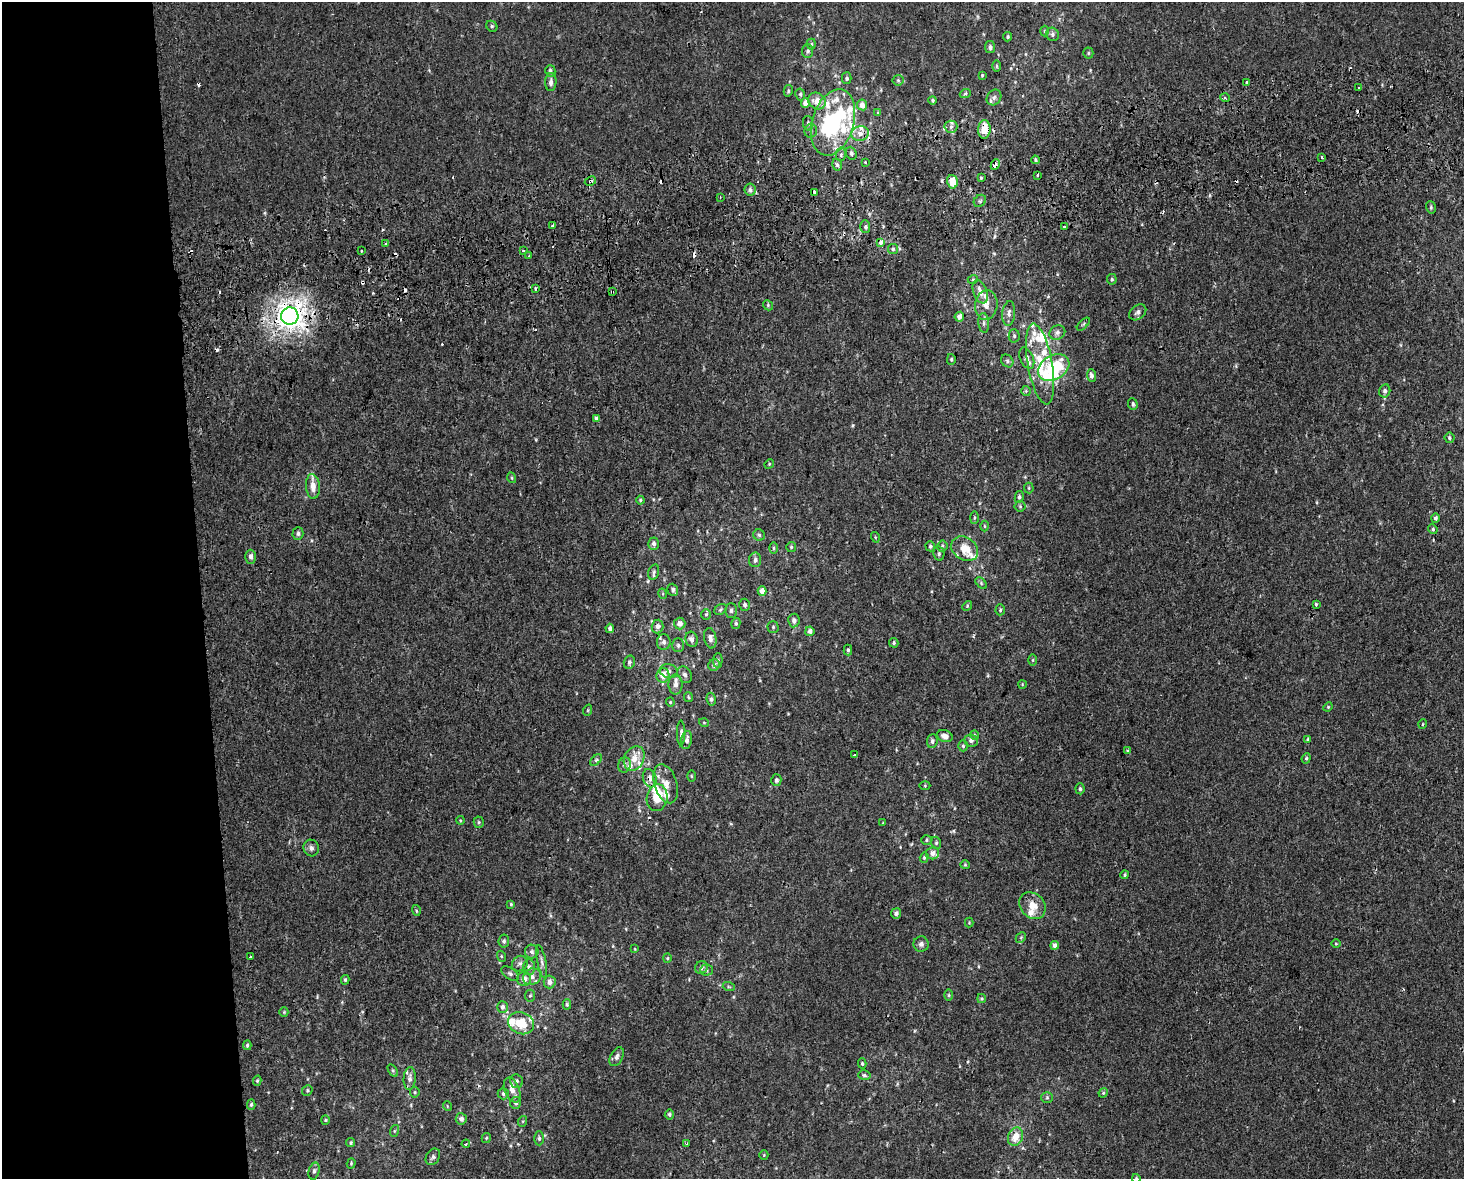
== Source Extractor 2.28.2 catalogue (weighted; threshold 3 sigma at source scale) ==
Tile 7 of 3 x 4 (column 1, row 3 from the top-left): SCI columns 22-1483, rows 1219-2395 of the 4470 x 4790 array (HDU 1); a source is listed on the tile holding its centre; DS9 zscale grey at full resolution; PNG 1466 x 1181 px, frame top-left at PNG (2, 2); each listed source drawn as its Kron ellipse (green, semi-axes under 4 px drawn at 4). Shown black and unused: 14% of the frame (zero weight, under 2 of 3 exposures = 2% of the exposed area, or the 3 px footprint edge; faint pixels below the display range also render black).
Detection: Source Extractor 2.28.2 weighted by HDU 2 'WHT'; one run over the whole footprint, this tile lists its part. Background 3.92e-04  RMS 0.0028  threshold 0.0127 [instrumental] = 3 sigma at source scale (4.5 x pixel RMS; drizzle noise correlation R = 1.50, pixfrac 1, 0.0396/0.0396 arcsec/px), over >= 5 px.
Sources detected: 297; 2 inside a brighter object's white glare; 23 cosmic-ray / hot-pixel residue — neither listed nor drawn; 28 inside a brighter listed object's ellipse — not listed separately; the other 244 listed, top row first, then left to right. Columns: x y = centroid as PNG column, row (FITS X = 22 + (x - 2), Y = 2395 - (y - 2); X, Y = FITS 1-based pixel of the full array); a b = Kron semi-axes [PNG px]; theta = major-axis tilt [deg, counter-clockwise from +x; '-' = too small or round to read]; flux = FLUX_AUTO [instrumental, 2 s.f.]
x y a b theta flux
492 26 6 5 - 0.43
1045 31 5 3 - 0.27
1052 34 7 6 - 0.78
1008 37 5 4 - 0.43
811 44 5 4 - 0.46
990 47 6 5 - 0.84
808 51 6 5 - 0.66
1088 53 5 5 - 0.4
997 66 6 4 -90 0.36
550 71 6 5 - 0.77
982 75 4 3 - 0.27
847 78 5 5 - 0.64
898 80 5 5 - 0.44
551 82 9 5 86 1.1
1247 82 4 3 - 1.3
1359 88 3 2 - 0.6
788 91 6 4 77 0.44
800 94 6 5 - 0.49
965 94 6 3 20 0.4
994 97 8 6 54 0.84
1225 98 5 3 - 0.36
933 100 4 3 - 0.37
817 101 9 8 - 2.9
805 103 5 4 - 2
862 105 5 5 - 2.4
878 113 4 4 - 0.32
833 122 34 21 73 31
808 123 7 5 -81 0.67
951 127 6 6 - 0.94
984 129 9 6 87 4.2
811 131 7 6 - 0.76
860 133 9 7 14 1.8
851 153 6 5 - 0.71
841 154 7 5 79 0.65
1322 157 3 2 - 0.5
1035 160 4 3 - 0.46
865 162 3 2 - 0.31
837 165 6 4 -73 0.73
995 165 5 4 - 2.9
1037 175 3 3 - 0.69
981 178 4 4 - 0.31
590 181 6 3 27 0.41
952 182 7 5 -75 4.3
750 189 6 6 - 0.94
814 192 4 3 - 2
720 197 2 2 - 0.23
980 201 7 5 45 0.57
1431 207 6 4 -72 0.43
553 226 4 3 - 4.7
1064 226 3 2 - 0.37
865 227 6 5 - 0.55
881 242 4 4 - 3.3
386 243 4 3 - 0.7
893 249 5 5 - 0.45
361 250 3 3 - 0.95
524 250 3 3 - 0.62
529 256 4 3 - 0.44
973 279 5 3 - 0.24
1112 279 5 5 - 0.47
535 288 3 3 - 1.7
612 292 3 3 - 0.77
980 292 12 6 -69 2.2
768 305 5 4 - 0.39
986 305 15 11 83 2.6
1138 312 9 6 39 0.96
1009 313 12 6 84 1.4
290 316 9 8 - 240
959 317 5 4 - 1.7
984 323 10 5 -84 0.82
1083 324 8 3 45 0.39
1057 332 8 7 - 1
1014 336 7 5 -88 0.56
1027 358 11 6 -66 1.4
951 359 5 4 - 0.43
1007 361 7 5 -49 0.59
1040 364 41 12 -80 11
1054 368 17 12 30 19
1091 376 6 4 -85 1
1026 391 5 5 - 0.39
1385 391 6 5 - 0.8
1133 404 6 4 -86 0.55
596 418 3 3 - 0.79
1449 438 5 5 - 0.49
769 464 5 4 - 0.29
512 478 5 3 - 0.3
313 486 12 7 -85 2.5
1029 488 5 5 - 0.4
1019 497 6 4 81 0.51
640 500 4 4 - 0.37
1020 506 5 5 - 0.41
974 518 6 3 89 0.37
1435 518 4 4 - 0.8
985 526 5 3 - 0.28
1433 529 5 4 - 0.4
298 533 6 5 - 0.66
759 535 6 5 - 0.51
875 537 5 3 - 0.25
654 544 6 5 - 0.96
930 546 5 4 - 0.47
942 546 5 5 - 0.49
791 547 5 5 - 0.38
773 548 6 4 -90 0.41
965 549 14 11 -34 4.1
939 554 7 5 -79 0.63
251 557 7 5 90 1.1
755 560 7 6 - 0.97
654 572 8 5 74 0.66
981 583 7 4 -47 0.46
673 590 6 5 - 0.84
762 591 4 4 - 2.4
663 594 5 3 - 0.3
1316 604 4 3 - 0.72
745 605 6 5 - 0.62
967 606 5 4 - 0.34
720 609 7 5 36 0.53
731 610 7 5 89 0.71
1000 610 5 4 - 0.42
706 614 5 5 - 0.45
794 620 7 6 - 1.2
736 623 5 4 - 0.55
680 624 6 5 - 1.7
658 626 7 6 - 1.2
773 627 5 5 - 0.43
610 628 4 4 - 0.83
810 631 4 4 - 1
710 638 10 6 -80 1.4
692 639 8 6 -72 1.2
664 642 8 7 - 1.1
894 643 5 4 - 0.51
678 645 7 5 -89 0.66
848 650 5 4 - 0.52
718 660 7 4 87 0.56
1033 660 6 4 90 0.29
629 662 7 5 74 0.73
714 665 6 5 - 0.93
669 671 9 7 -15 0.97
663 675 7 6 - 3.2
685 675 9 6 -59 0.96
676 684 10 7 89 1.4
1022 684 4 3 - 0.22
688 697 5 4 - 0.35
711 699 6 4 -81 0.57
670 702 4 4 - 0.3
1328 707 5 4 - 0.28
588 710 6 3 72 0.27
704 723 5 3 - 0.22
1423 724 5 3 - 0.25
681 733 12 4 90 0.77
975 735 5 3 - 0.22
945 736 8 6 -20 1.7
1308 739 4 4 - 0.31
687 740 9 5 81 1.2
971 740 7 6 - 0.72
932 741 7 5 83 0.74
963 746 5 4 - 0.42
1127 751 3 3 - 0.38
855 755 3 3 - 0.41
634 758 13 9 62 3.3
1306 758 5 4 - 0.4
596 760 7 4 45 0.47
624 765 8 6 73 0.95
691 776 6 3 -89 0.27
650 778 9 6 -72 1.2
776 780 6 5 - 0.68
666 784 20 11 -72 3.5
925 786 5 3 - 0.24
1080 789 5 4 - 0.61
657 798 13 10 81 7.1
460 820 4 3 - 0.24
479 822 5 5 - 0.43
883 823 4 3 - 0.2
926 840 5 4 - 0.4
936 843 6 5 - 0.45
311 848 8 7 - 1
932 853 6 6 - 1.4
924 857 5 4 - 0.38
965 865 4 4 - 0.29
1125 875 4 4 - 0.36
511 904 4 4 - 0.3
1032 906 14 11 -48 3.4
416 910 5 3 - 0.37
896 913 5 5 - 0.91
969 923 5 4 - 0.27
1021 937 6 4 46 0.44
504 941 6 5 - 0.64
921 944 7 7 - 0.97
1336 944 5 3 - 0.27
1055 945 4 4 - 1.5
635 949 3 3 - 0.19
532 952 7 6 - 0.82
501 956 5 3 - 0.31
250 957 3 2 - 0.45
667 958 4 4 - 0.29
542 961 17 4 -79 1.1
520 964 8 7 - 0.9
529 967 8 6 88 0.93
701 967 7 6 - 0.75
707 970 6 5 - 0.51
510 974 10 5 -37 0.8
532 977 9 8 - 1.5
524 979 7 7 - 2.2
345 980 5 4 - 0.4
550 982 6 6 - 1.6
729 987 6 4 -18 0.36
949 995 6 4 -89 0.34
530 996 6 5 - 0.42
981 999 4 3 - 0.34
567 1004 5 4 - 0.4
502 1007 6 5 - 0.89
284 1012 4 4 - 0.3
521 1023 13 10 -22 6.5
247 1045 5 4 - 0.42
617 1057 10 6 63 0.99
862 1063 5 4 - 0.39
393 1071 7 4 -58 0.46
864 1075 6 5 - 0.56
410 1079 11 6 86 1.3
257 1081 5 4 - 0.39
516 1081 7 6 - 0.69
307 1090 6 5 - 0.4
512 1090 13 7 -68 1.7
415 1092 5 5 - 0.38
1103 1093 5 4 - 0.32
503 1094 6 5 - 0.6
1047 1097 6 5 - 0.54
516 1103 6 5 - 0.75
251 1105 5 4 - 0.48
447 1106 5 3 - 0.22
669 1114 5 4 - 0.45
461 1119 5 5 - 1.2
325 1120 4 4 - 0.33
523 1121 5 3 - 0.27
394 1131 6 4 71 0.39
1016 1137 9 7 68 3.6
486 1138 5 4 - 0.33
539 1138 7 5 -89 0.6
351 1143 4 4 - 0.45
687 1143 4 3 - 0.23
466 1144 4 3 - 0.29
764 1155 4 4 - 0.28
433 1157 9 6 57 0.78
351 1163 5 4 - 0.35
314 1171 9 5 75 0.77
1136 1178 4 3 - 0.37
Overlapping masked pixels (flux is a lower limit): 10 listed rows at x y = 984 129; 837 165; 995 165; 590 181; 952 182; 814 192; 881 242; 612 292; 290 316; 650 778
Isophote crosses this tile's border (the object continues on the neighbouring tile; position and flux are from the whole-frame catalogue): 1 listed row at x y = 1136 1178